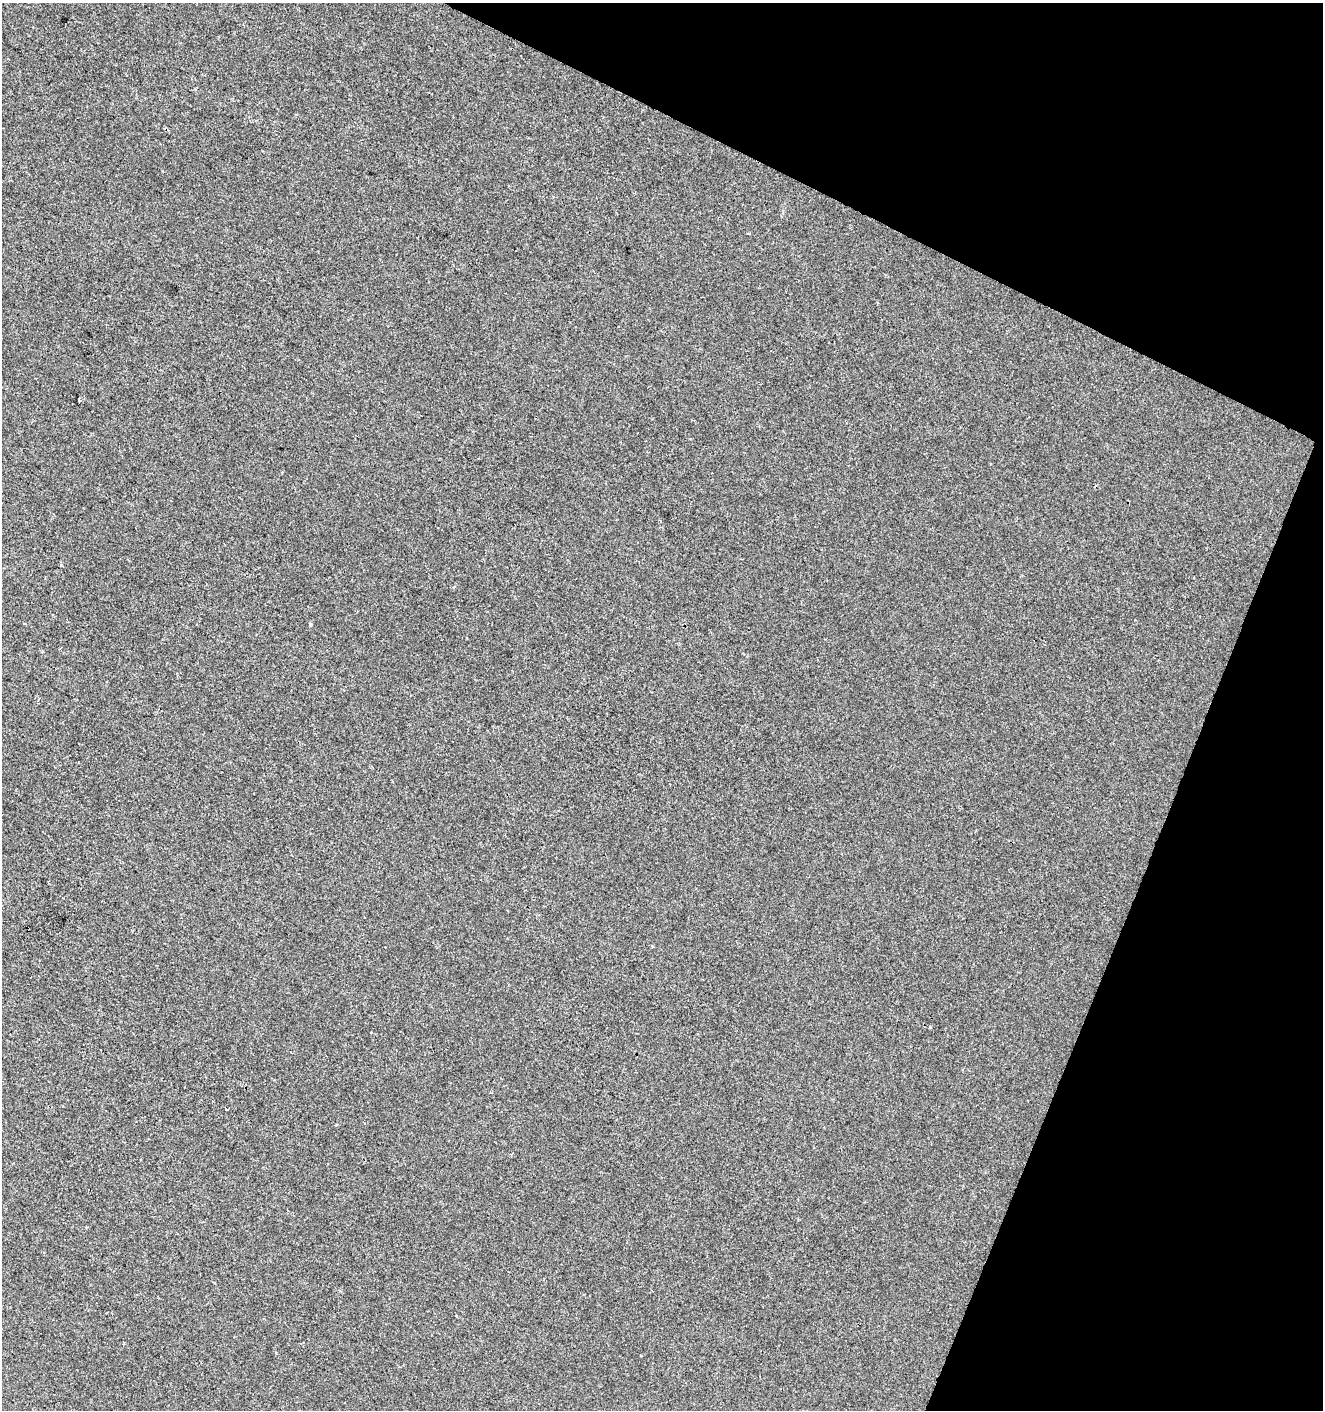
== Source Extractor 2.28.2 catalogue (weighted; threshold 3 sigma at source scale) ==
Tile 8 of 4 x 4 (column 4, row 2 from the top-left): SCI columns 4171-5491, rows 2826-4233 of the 5761 x 5642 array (HDU 1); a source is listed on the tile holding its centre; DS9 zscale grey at full resolution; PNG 1325 x 1412 px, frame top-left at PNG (2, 3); no overlay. Shown black and unused: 21% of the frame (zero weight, under 2 of 3 exposures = <1% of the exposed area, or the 3 px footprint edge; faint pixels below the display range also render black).
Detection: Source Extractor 2.28.2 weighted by HDU 2 'WHT'; one run over the whole footprint, this tile lists its part. Background -3.41e-04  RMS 0.0042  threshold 0.0188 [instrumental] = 3 sigma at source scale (4.5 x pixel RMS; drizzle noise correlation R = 1.50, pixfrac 1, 0.0396/0.0396 arcsec/px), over >= 5 px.
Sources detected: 8; all 8 listed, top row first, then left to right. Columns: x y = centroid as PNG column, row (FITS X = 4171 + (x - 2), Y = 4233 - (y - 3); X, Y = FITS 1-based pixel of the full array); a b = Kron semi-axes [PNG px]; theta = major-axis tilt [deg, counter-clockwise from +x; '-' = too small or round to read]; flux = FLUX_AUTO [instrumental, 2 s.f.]
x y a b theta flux
748 233 3 2 - 0.89
79 400 3 3 - 0.94
62 565 4 3 - 0.59
310 624 4 4 - 0.65
930 1027 3 3 - 0.6
226 1109 3 2 - 0.49
340 1290 4 3 - 0.59
456 1316 3 3 - 0.4